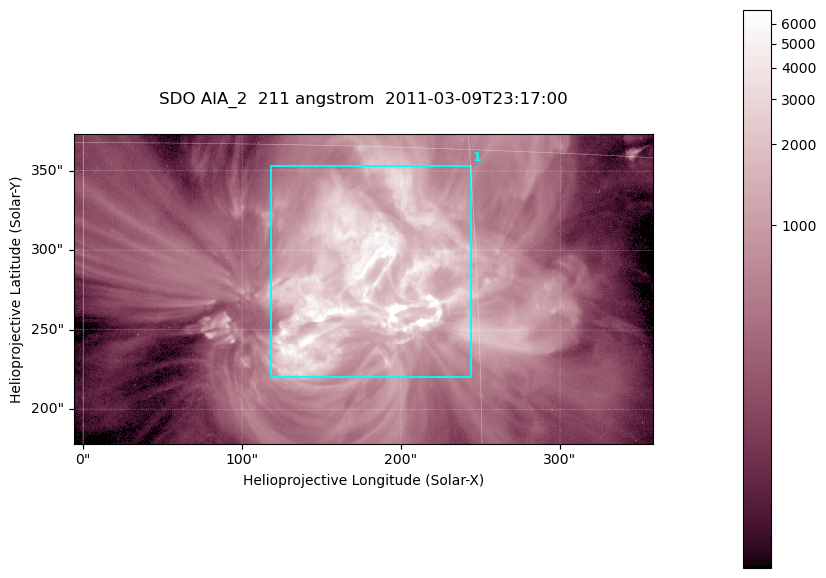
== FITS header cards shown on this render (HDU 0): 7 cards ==
TELESCOP= 'SDO     '           /
INSTRUME= 'AIA_2   '           /
WAVELNTH=                  211 /
WAVEUNIT= 'angstrom'           /
DATE-OBS= '2011-03-09T23:17:00.62' /
CTYPE1  = 'HPLN-TAN'           /
CTYPE2  = 'HPLT-TAN'           /

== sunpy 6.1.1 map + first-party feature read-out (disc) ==
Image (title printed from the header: SDO AIA_2  211 angstrom  2011-03-09T23:17:00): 606 x 324 px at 0.601 arcsec/px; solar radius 967 arcsec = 1609 px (partial field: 2.4% of the solar disc is inside the frame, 100% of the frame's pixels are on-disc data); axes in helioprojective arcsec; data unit not stated in the header (colour bar unlabelled)
Pointing: header CRPIX1/2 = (2040.79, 2040.71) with CRVAL1/2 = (0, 0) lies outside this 606 x 324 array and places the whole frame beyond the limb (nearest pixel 1.39 R_sun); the SolarSoft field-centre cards XCEN/YCEN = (176.2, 275.7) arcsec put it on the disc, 1860 arcsec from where CRPIX/CRVAL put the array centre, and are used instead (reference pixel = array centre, CRVAL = XCEN/YCEN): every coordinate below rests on XCEN/YCEN
Orientation: roll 0.0565 deg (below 1 deg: not rotated)
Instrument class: DISC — disc imager (sunpy class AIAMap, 211 A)
Bright regions (active regions / flare kernels): reference = the on-disc median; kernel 5 px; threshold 5 sigma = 1820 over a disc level ~463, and >= 1.15x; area >= 196 px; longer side >= 4 px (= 2.4 arcsec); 1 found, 1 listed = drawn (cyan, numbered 1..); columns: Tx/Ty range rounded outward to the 2 arcsec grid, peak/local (2 s.f.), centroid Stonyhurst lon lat
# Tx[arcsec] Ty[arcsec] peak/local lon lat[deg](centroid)
1 118..244 220..354 33 +11 +10